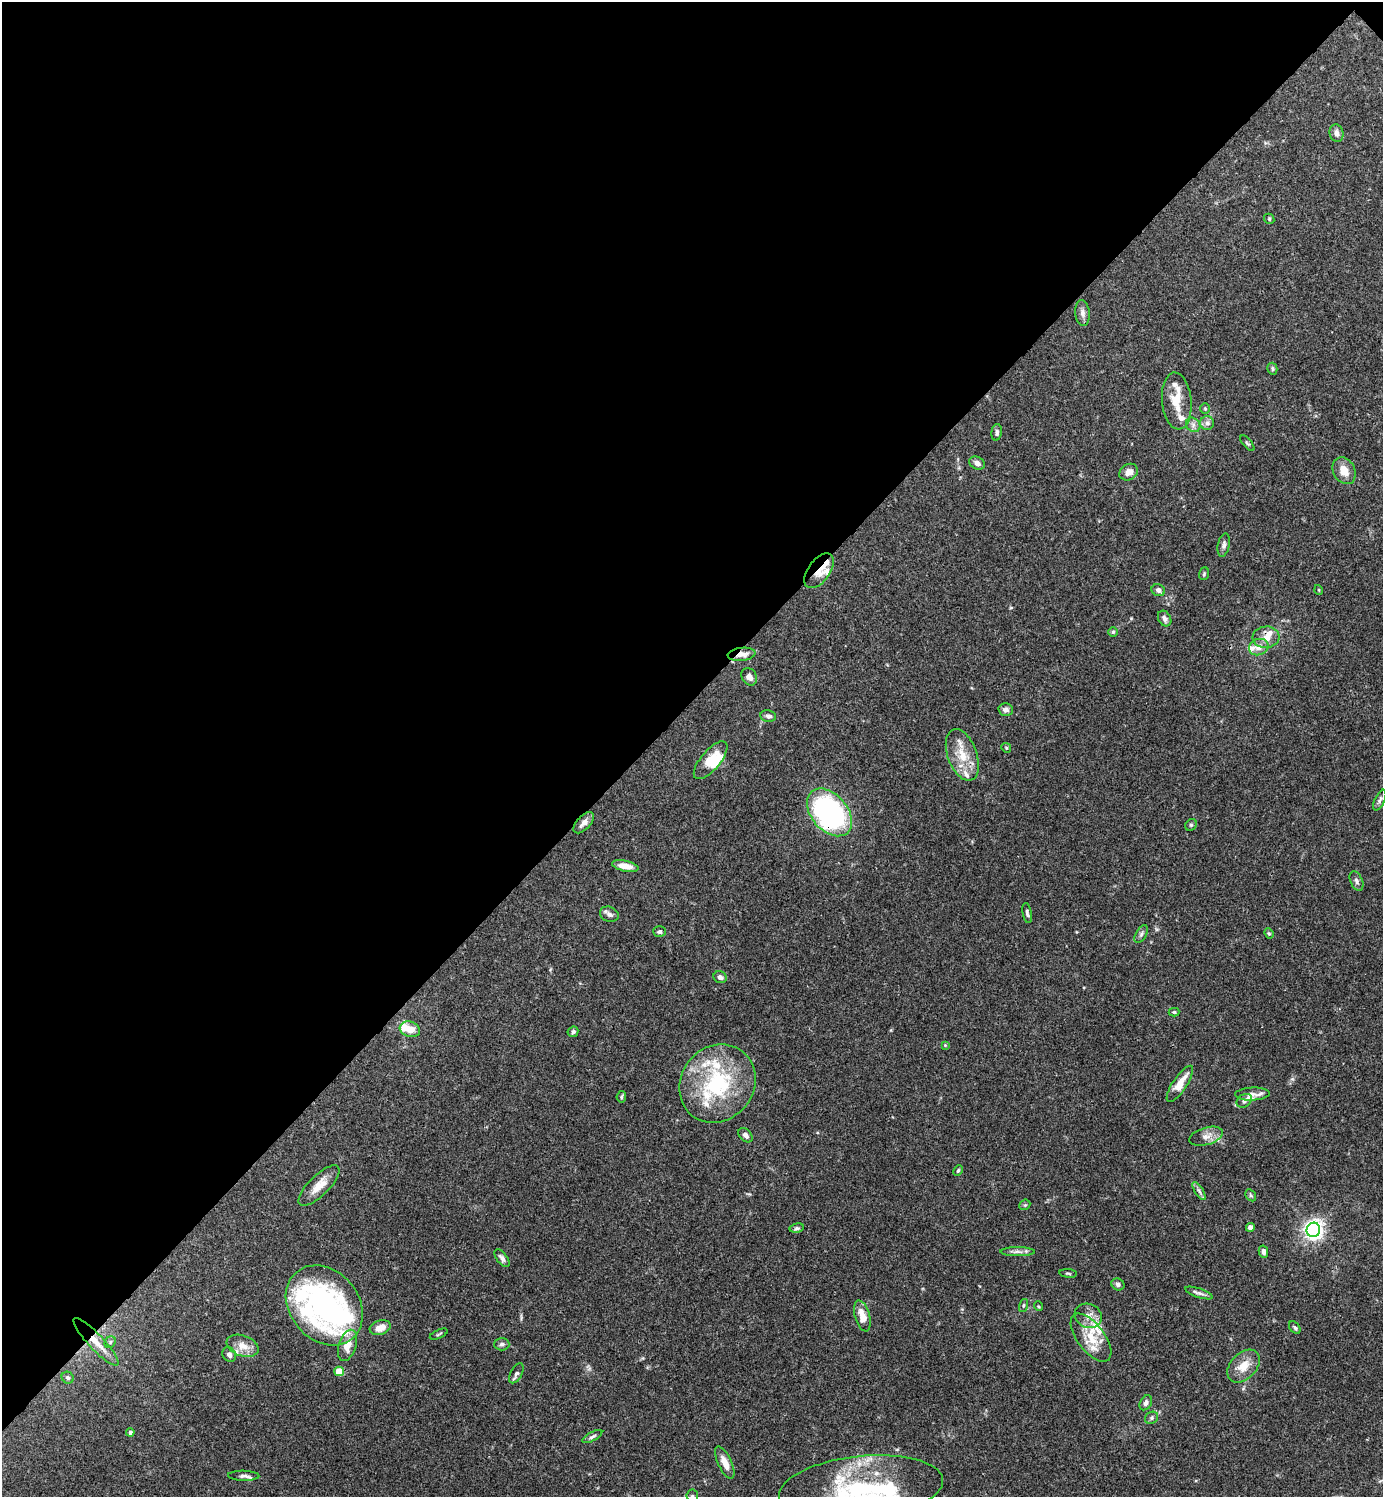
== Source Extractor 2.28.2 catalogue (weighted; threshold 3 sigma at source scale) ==
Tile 2 of 4 x 4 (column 2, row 1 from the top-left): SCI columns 1682-3062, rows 4486-5980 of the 5983 x 5983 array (HDU 1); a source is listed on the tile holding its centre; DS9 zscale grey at full resolution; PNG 1385 x 1499 px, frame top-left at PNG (2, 2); each listed source drawn as its Kron ellipse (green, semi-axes under 4 px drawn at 4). Shown black and unused: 47% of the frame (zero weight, under 3 of 4 exposures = <1% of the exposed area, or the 3 px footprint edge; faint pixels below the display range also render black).
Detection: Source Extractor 2.28.2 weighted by HDU 2 'WHT'; one run over the whole footprint, this tile lists its part. Background 0.0659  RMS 0.0032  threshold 0.0144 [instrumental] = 3 sigma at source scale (4.5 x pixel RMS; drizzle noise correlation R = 1.50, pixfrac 1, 0.05/0.05 arcsec/px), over >= 5 px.
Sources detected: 117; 3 inside a brighter object's white glare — neither listed nor drawn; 21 inside a brighter listed object's ellipse — not listed separately; the other 93 listed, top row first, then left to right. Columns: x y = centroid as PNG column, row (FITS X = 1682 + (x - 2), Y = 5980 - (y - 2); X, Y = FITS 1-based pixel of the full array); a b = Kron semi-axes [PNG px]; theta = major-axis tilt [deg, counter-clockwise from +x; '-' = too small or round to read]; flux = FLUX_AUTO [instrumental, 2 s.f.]
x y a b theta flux
1337 133 9 7 -75 1.5
1269 219 5 4 - 0.41
1082 313 13 7 -83 1.5
1272 369 6 5 - 0.58
1177 401 28 15 -85 6.5
1205 408 5 4 - 0.45
1207 423 7 7 - 1
1193 425 8 6 -47 1.2
997 432 8 5 82 0.91
1247 443 9 3 -49 0.51
977 463 8 6 -25 1.4
1344 471 14 11 -62 3.8
1129 472 10 8 31 2.2
1224 545 12 6 79 1.1
819 571 20 11 54 4.4
1204 574 6 4 70 0.47
1158 590 7 6 - 1.2
1319 590 5 3 - 0.25
1165 619 8 6 -59 1.1
1113 632 5 5 - 0.46
1266 637 13 10 5 3.4
1259 647 10 8 22 2.5
742 654 14 6 7 2.6
749 677 9 7 -57 1.6
1006 710 7 6 - 1.4
768 716 8 5 -10 1.1
1006 748 5 4 - 0.36
962 755 27 14 -70 7.6
711 760 23 9 50 6.4
1380 800 11 5 65 0.85
829 812 27 18 -49 69
584 823 13 7 46 1.8
1191 825 6 5 - 0.52
625 866 13 5 -11 2.7
1356 881 10 6 -65 1
1027 913 10 4 -79 0.87
609 914 10 7 -22 1.4
659 932 6 5 - 0.87
1269 933 5 4 - 0.41
1141 934 10 5 59 0.87
720 977 7 6 - 1.1
1174 1012 5 4 - 0.44
410 1029 10 7 -17 4.2
573 1032 6 5 - 0.85
945 1045 4 4 - 0.27
717 1083 41 36 51 32
1180 1084 21 7 56 4.8
1252 1094 17 6 3 2
621 1097 6 4 83 0.52
1244 1101 8 6 36 0.94
745 1135 8 5 -45 1.3
1206 1136 17 8 16 2.4
958 1171 5 3 - 0.4
319 1186 27 10 44 4.5
1199 1191 10 4 -58 0.92
1251 1195 6 4 -59 0.51
1025 1205 6 5 - 0.44
1250 1227 4 4 - 2
797 1228 7 4 9 0.62
1313 1230 7 6 - 130
1263 1251 6 5 - 1.2
1017 1252 17 4 0 1.4
502 1258 10 5 -53 1.3
1068 1273 9 3 -6 0.48
1118 1284 7 6 - 0.98
1199 1293 15 4 -18 1.1
324 1305 43 34 -50 75
1023 1306 7 3 71 0.4
1038 1306 5 3 - 0.32
862 1316 16 7 -74 3.9
1088 1316 14 12 -26 3.1
1295 1327 7 5 -50 0.6
380 1328 11 7 18 3.3
439 1334 9 3 24 0.43
1091 1338 28 13 -53 8.4
96 1342 32 7 -47 5.1
110 1342 6 5 - 0.53
502 1344 7 6 - 0.97
347 1345 16 8 72 4.3
243 1346 16 10 -20 3.7
229 1355 8 6 -59 1.2
1244 1366 19 12 46 4.9
339 1371 5 4 - 7.9
516 1373 11 5 61 0.9
68 1378 6 5 - 0.65
1146 1403 8 5 61 1.1
1151 1418 7 5 34 0.75
130 1432 4 4 - 0.9
592 1437 11 4 29 0.79
725 1463 17 7 -65 3.1
244 1476 16 5 -1 1.3
861 1488 82 32 6 50
692 1496 6 6 - 0.71
Overlapping masked pixels (flux is a lower limit): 4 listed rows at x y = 819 571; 742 654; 829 812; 96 1342
Isophote crosses this tile's border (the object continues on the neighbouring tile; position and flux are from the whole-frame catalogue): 2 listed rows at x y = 861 1488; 692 1496